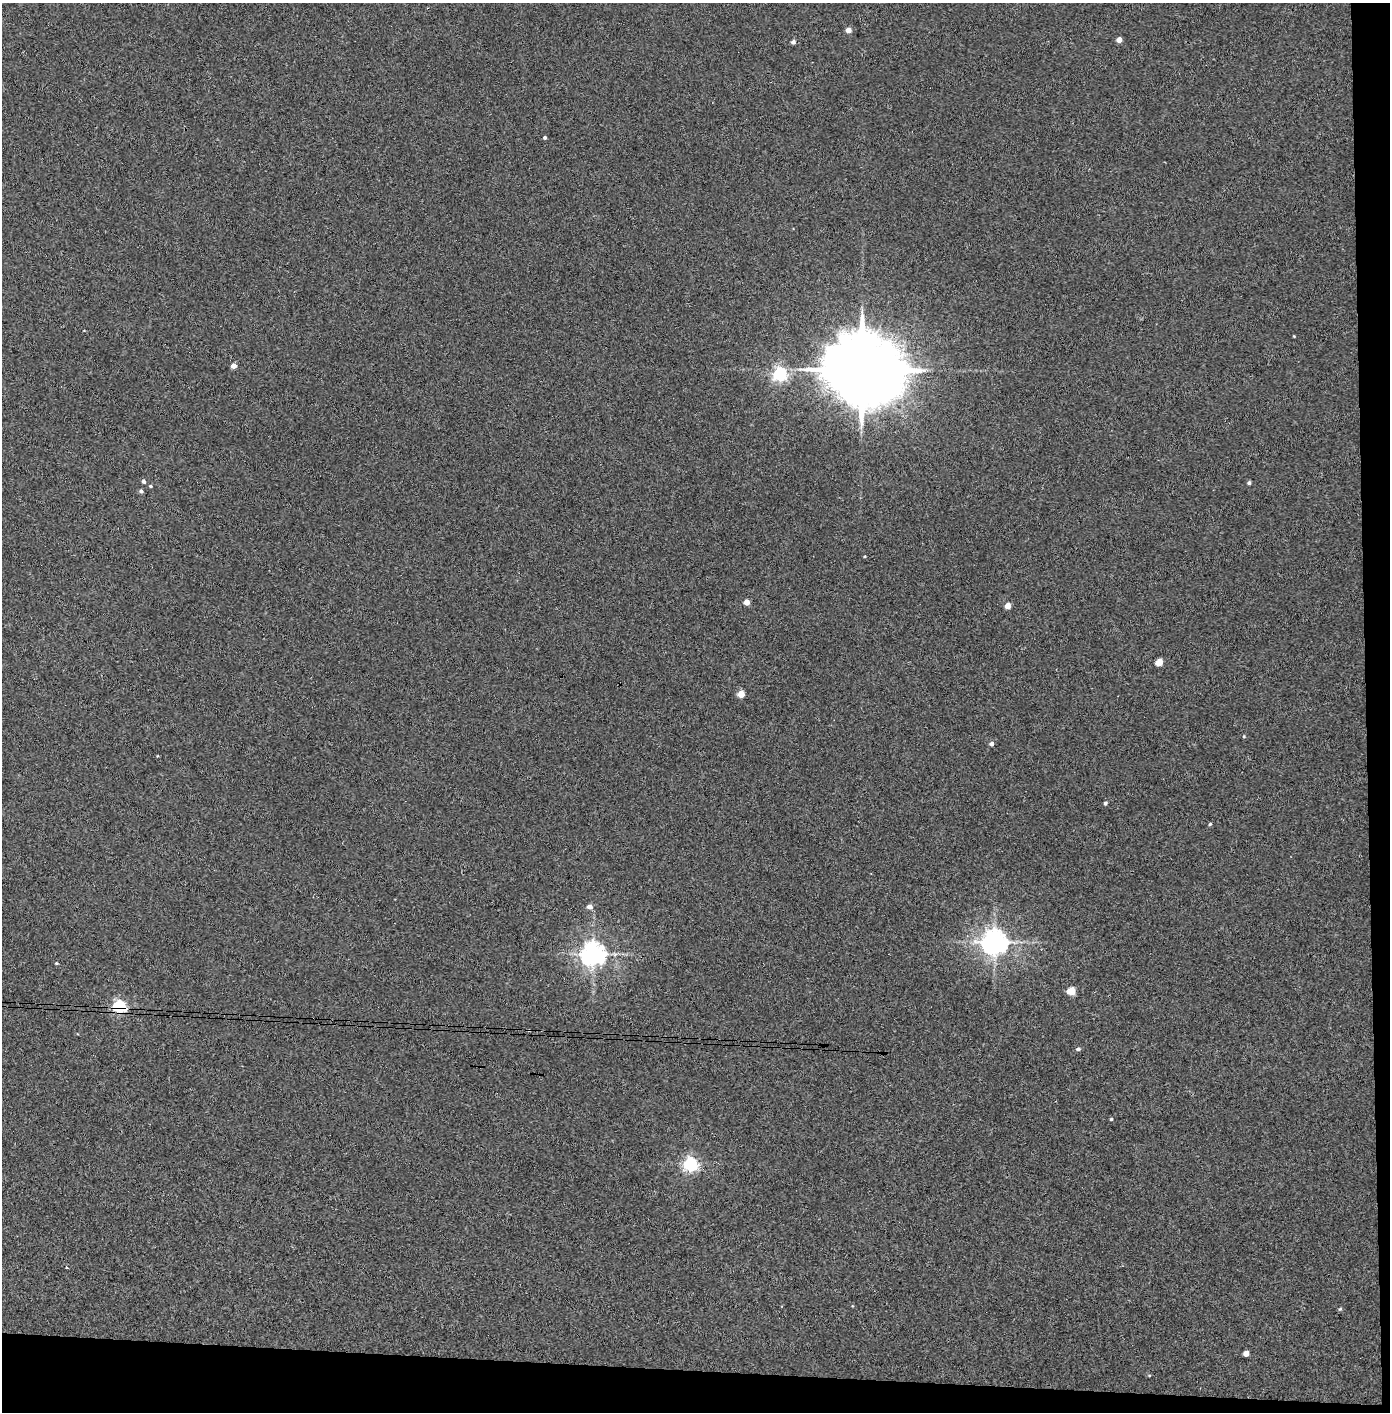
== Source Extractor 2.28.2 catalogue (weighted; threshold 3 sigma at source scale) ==
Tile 9 of 3 x 3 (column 3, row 3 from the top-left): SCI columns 2855-4242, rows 5-1414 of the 4321 x 4242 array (HDU 1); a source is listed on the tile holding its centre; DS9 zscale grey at full resolution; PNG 1392 x 1414 px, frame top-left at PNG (2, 3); no overlay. Shown black and unused: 5% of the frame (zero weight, under 3 of 4 exposures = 6% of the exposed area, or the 3 px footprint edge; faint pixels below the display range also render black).
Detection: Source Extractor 2.28.2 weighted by HDU 2 'WHT'; one run over the whole footprint, this tile lists its part. Background 0.0767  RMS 0.0062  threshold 0.0277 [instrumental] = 3 sigma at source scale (4.5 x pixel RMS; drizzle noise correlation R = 1.50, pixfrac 1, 0.05/0.05 arcsec/px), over >= 5 px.
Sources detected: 34; all 34 listed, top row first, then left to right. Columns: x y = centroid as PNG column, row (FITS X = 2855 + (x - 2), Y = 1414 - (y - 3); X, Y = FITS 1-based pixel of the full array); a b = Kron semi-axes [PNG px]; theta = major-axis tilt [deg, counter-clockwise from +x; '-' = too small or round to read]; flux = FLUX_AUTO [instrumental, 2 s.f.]
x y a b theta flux
848 30 4 4 - 4.4
1119 40 4 4 - 4.6
793 42 4 4 - 2
545 137 4 4 - 0.96
234 366 4 4 - 5.6
862 370 22 17 -9 8500
780 374 6 5 - 150
143 481 4 4 - 1.7
1249 483 4 4 - 1.1
150 486 4 4 - 0.67
141 491 4 4 - 1.4
865 556 4 3 - 0.51
747 602 4 4 - 6.1
1008 606 4 4 - 6.6
1159 662 5 4 - 12
741 694 5 5 - 11
1244 736 4 3 - 0.51
991 744 5 4 - 1.9
157 756 4 2 - 0.4
1105 803 4 4 - 1.2
1210 824 4 4 - 0.8
589 907 5 5 - 3.6
994 942 8 7 - 670
593 954 7 7 - 540
56 963 4 3 - 0.68
1071 991 5 5 - 17
119 1006 6 5 - 110
1078 1049 5 4 - 1.3
1111 1119 3 3 - 0.72
690 1164 6 6 - 140
66 1268 3 3 - 1.1
1340 1309 5 4 - 0.74
1246 1353 5 4 - 4.3
1149 1375 5 3 - 0.5
Overlapping masked pixels (flux is a lower limit): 1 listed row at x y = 119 1006